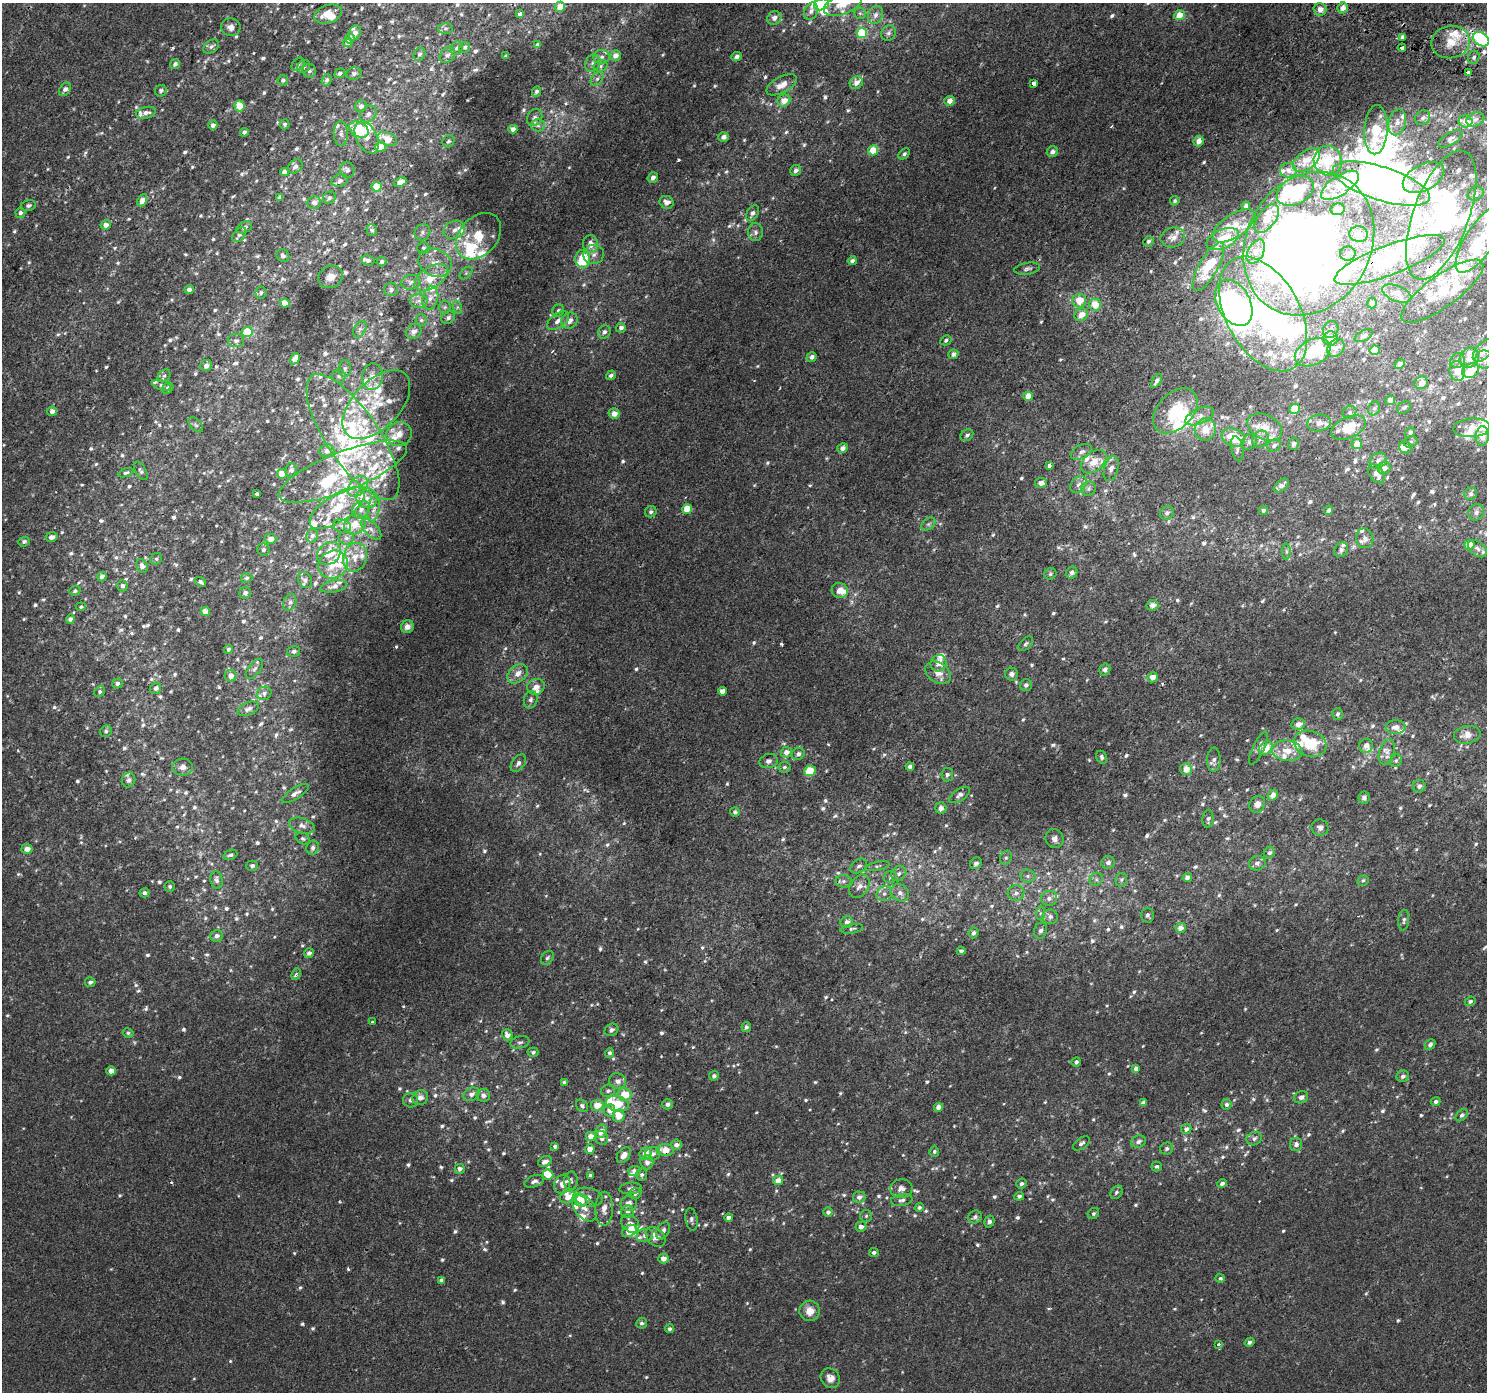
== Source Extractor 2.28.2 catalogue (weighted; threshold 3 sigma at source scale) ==
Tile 10 of 4 x 4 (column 2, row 3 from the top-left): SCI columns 1518-3002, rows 1675-3064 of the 5998 x 6065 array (HDU 1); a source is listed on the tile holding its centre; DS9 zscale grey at full resolution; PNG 1489 x 1394 px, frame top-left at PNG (2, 3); each listed source drawn as its Kron ellipse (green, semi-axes under 4 px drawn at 4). Shown black and unused: <1% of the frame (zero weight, under 2 of 3 exposures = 2% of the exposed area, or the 3 px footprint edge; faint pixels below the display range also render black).
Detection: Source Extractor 2.28.2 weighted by HDU 2 'WHT'; one run over the whole footprint, this tile lists its part. Background 0.00154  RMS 0.0029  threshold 0.0128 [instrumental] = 3 sigma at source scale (4.5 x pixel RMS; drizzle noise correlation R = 1.50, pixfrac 1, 0.0396/0.0396 arcsec/px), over >= 5 px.
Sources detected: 1151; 3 too faint to see at this stretch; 27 inside a brighter object's white glare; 4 cosmic-ray / hot-pixel residue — neither listed nor drawn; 174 inside a brighter listed object's ellipse — not listed separately; of the other 943, all 500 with FLUX_AUTO >= 0.571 (the completeness limit of this list) listed and drawn (443 fainter detections not listed), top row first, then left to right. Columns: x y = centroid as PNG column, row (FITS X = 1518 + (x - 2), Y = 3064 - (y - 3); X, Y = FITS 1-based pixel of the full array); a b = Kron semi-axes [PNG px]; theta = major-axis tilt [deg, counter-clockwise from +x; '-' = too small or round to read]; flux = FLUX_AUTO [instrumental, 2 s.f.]
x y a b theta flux
822 4 7 5 20 7.7
843 4 20 10 22 5.7
560 7 5 5 - 3.5
1343 8 6 5 - 2.2
1320 9 6 6 - 2
811 11 9 6 67 1.2
520 13 4 3 - 4.1
860 13 6 5 - 0.59
328 14 14 9 19 3.5
876 15 9 7 66 1.4
1179 15 5 5 - 3.4
774 18 7 6 - 1.6
231 27 9 9 - 1.7
445 28 7 5 1 0.64
355 33 7 6 - 1.5
862 33 5 5 - 11
888 33 8 7 - 0.89
1402 37 4 4 - 1.5
350 39 5 4 - 2.7
1481 39 9 6 -36 25
1450 42 19 16 11 5.6
348 43 5 4 - 2.2
537 45 4 4 - 0.91
211 47 9 6 37 0.87
465 47 6 5 - 0.57
457 48 7 6 - 0.75
1402 48 4 3 - 4.6
419 54 7 6 - 0.67
447 55 9 6 47 1.1
615 55 5 5 - 2.1
506 56 4 3 - 0.62
602 57 8 7 - 1.1
736 57 5 4 - 1.1
1474 57 7 5 64 0.66
593 63 9 7 65 1.1
175 64 5 5 - 0.87
298 64 7 5 45 0.65
304 66 7 6 - 0.79
601 66 7 5 22 0.69
309 71 7 6 - 0.82
1468 72 4 3 - 0.93
340 73 5 4 - 0.71
354 73 7 6 - 0.9
597 79 8 5 53 0.74
283 80 5 5 - 0.75
327 80 6 5 - 0.73
856 83 7 6 - 2.1
1034 83 4 3 - 23
782 85 17 8 27 3.2
65 89 7 5 52 1.3
161 91 6 5 - 0.81
536 91 5 4 - 0.79
784 101 6 6 - 3
949 101 5 5 - 1.9
239 106 5 5 - 5.6
361 106 6 5 - 1.2
146 113 10 5 11 1.3
368 114 9 7 46 1.3
535 118 9 7 58 1.1
1423 118 8 7 - 0.98
1475 119 9 6 23 0.95
1465 121 7 6 - 2.8
1397 122 13 8 75 2.3
284 124 5 5 - 0.67
213 125 4 4 - 1.2
538 125 6 6 - 0.84
513 129 4 4 - 1.4
359 130 10 7 -33 7.4
1376 130 25 11 86 10
244 132 4 4 - 0.92
341 133 12 7 -89 1.4
724 137 5 5 - 1.4
367 138 17 10 -62 2.5
387 139 10 6 -22 4.5
1450 139 14 6 30 1
448 141 6 5 - 0.81
1199 141 5 5 - 2.4
381 147 5 5 - 5.3
873 150 5 5 - 5.5
1052 152 6 5 - 1.2
904 154 6 4 45 0.73
1306 160 15 9 37 2.8
1328 161 15 14 - 7.1
295 166 8 6 40 1.1
347 170 8 7 - 1.1
796 170 6 5 - 1.2
1288 170 8 7 - 1.2
284 172 4 4 - 1.6
1423 177 22 13 28 5.9
653 178 6 5 - 1
340 181 8 6 17 1.1
400 182 6 4 24 1.9
1381 184 50 17 -18 150
1340 185 22 9 34 5.3
377 187 5 5 - 5.6
1295 191 20 13 28 8.6
1476 193 8 6 25 1
280 197 4 4 - 0.81
329 198 6 5 - 0.8
142 200 6 4 64 2
1175 201 5 4 - 0.61
666 202 7 6 - 1.9
314 203 6 6 - 1.5
28 205 7 5 13 0.71
1246 206 4 3 - 0.96
1337 209 7 6 - 1.2
20 213 5 5 - 0.87
752 213 8 5 61 1.1
1441 215 68 28 70 50
1267 218 16 8 53 3.6
106 225 5 4 - 1.7
1234 226 24 11 34 4.2
244 227 8 5 29 0.85
372 230 6 5 - 0.73
454 230 11 9 25 2
422 232 8 7 - 0.98
756 232 9 7 -86 1.1
1359 234 9 8 - 1.5
239 235 8 5 50 0.88
478 236 26 19 47 9.7
1173 237 12 10 13 2.5
1223 239 17 9 24 4.5
1481 239 39 14 56 12
1148 241 5 5 - 0.81
591 244 9 7 -86 2.4
1309 244 75 62 60 250
423 248 6 5 - 0.75
1256 252 13 7 60 2
594 254 10 9 - 1.7
1348 254 8 7 - 0.95
283 256 7 6 - 0.93
583 259 9 7 -85 9
368 260 7 5 -9 1.2
1390 260 59 15 21 16
852 261 4 4 - 1
382 262 5 4 - 0.72
435 263 17 13 -23 4.3
1208 267 27 9 60 5.8
1027 269 13 6 9 0.94
466 273 7 4 46 0.63
330 277 12 11 - 2.4
431 278 19 10 34 6.9
411 282 9 7 11 1.2
391 289 7 6 - 1
189 290 4 4 - 1.5
1442 291 49 16 36 12
261 293 6 5 - 0.71
1397 293 15 7 -22 1.7
430 298 12 7 77 1.8
419 301 8 7 - 1.4
1079 301 7 7 - 4.3
285 303 4 4 - 3.7
1234 303 25 16 -61 63
1372 303 5 5 - 0.75
1095 305 6 6 - 4.5
445 307 6 6 - 0.63
457 307 7 4 -72 0.6
558 310 6 5 - 0.61
1263 314 62 37 -61 51
1081 315 7 6 - 3.2
448 318 7 6 - 0.87
421 320 6 5 - 0.57
558 321 12 7 36 1.8
569 321 8 7 - 1.7
621 328 5 5 - 1.1
360 329 9 5 60 0.78
1331 329 9 7 61 1
414 331 8 7 - 1.4
247 332 5 5 - 9.4
604 332 7 6 - 1.1
1364 336 10 5 28 0.86
1330 338 7 7 - 1.9
946 340 6 5 - 0.66
236 341 8 6 0 0.99
1336 348 10 7 50 1.5
1375 350 5 4 - 4.5
1484 351 14 7 48 2.7
1313 352 19 12 26 9.5
953 354 5 5 - 1.1
812 357 5 4 - 1.2
1469 358 10 9 - 2.3
295 359 6 4 58 2.2
1484 360 9 9 - 1.5
1457 361 8 7 - 0.91
1400 364 5 4 - 1.6
206 366 6 5 - 1.5
345 369 8 6 83 0.83
1457 371 10 7 -76 3.3
1471 371 9 7 26 4.6
611 375 5 4 - 0.88
164 376 7 5 43 0.74
339 376 7 6 - 0.79
372 376 13 10 83 2.8
1157 381 8 4 58 1.1
1421 383 7 6 - 2.1
161 385 9 5 -18 0.78
168 388 6 5 - 0.88
1028 396 5 4 - 3.3
1390 400 5 5 - 2.3
376 405 42 23 46 15
1374 408 7 5 67 0.78
1404 408 7 5 34 0.75
1295 409 5 5 - 7.1
52 411 5 4 - 1.5
1175 411 26 17 45 14
1350 412 7 6 - 0.77
614 414 5 5 - 2.3
1200 416 15 8 24 2.1
1319 423 12 8 9 1.8
196 425 9 5 -48 0.6
1265 427 18 12 -28 4.4
1349 428 18 10 24 7.5
1472 428 18 9 4 4.2
1205 429 11 10 - 4.4
1410 433 5 4 - 0.89
399 434 13 12 - 3
967 435 7 5 40 0.77
1482 436 9 7 86 2.3
353 437 74 26 -56 31
1233 437 12 8 -21 7.2
1260 439 9 7 49 1.5
1249 442 9 6 48 1.1
1411 442 7 5 23 0.63
1293 444 6 5 - 0.85
1357 444 5 5 - 3.2
1274 445 7 6 - 0.84
842 448 5 5 - 1.5
1405 448 7 6 - 1.4
1237 449 13 6 -78 1.2
327 451 7 6 - 1.7
1081 452 11 6 27 1.1
1378 460 9 7 37 1.3
1094 462 14 9 39 4.2
1049 465 4 3 - 2.2
1384 468 6 6 - 1.4
1111 469 13 7 74 1.2
291 470 7 5 80 1.2
141 471 10 5 -60 0.7
343 472 68 19 21 22
126 473 8 4 19 0.59
282 474 5 4 - 3.6
1376 474 11 7 -52 2.3
1041 483 6 5 - 1.8
1079 484 9 7 45 1.3
1282 485 8 5 42 1.5
358 486 12 8 50 2.5
1089 489 7 6 - 0.86
257 494 4 3 - 0.76
1471 494 6 6 - 0.77
367 498 11 10 - 2.8
337 508 32 13 33 9.2
374 509 14 6 79 1.9
687 509 5 5 - 6.4
361 510 10 8 37 2
1263 510 5 4 - 0.72
1329 510 5 4 - 0.89
651 512 6 5 - 0.8
1476 512 8 7 - 1
1167 513 7 6 - 1.1
355 524 11 9 35 4.6
928 524 8 5 36 0.71
342 526 9 6 -17 1.3
371 529 13 6 -46 1.5
312 536 7 5 62 0.89
52 537 6 5 - 1.4
346 538 8 6 -1 0.96
1365 538 10 8 -76 1.4
271 539 6 5 - 2.2
24 542 6 4 23 0.73
1469 545 5 4 - 4.8
1477 549 11 7 -41 1.3
263 550 6 6 - 0.77
1341 550 8 6 47 0.96
1286 551 8 4 -90 0.62
329 553 13 10 43 4.8
355 557 14 12 69 3.3
156 559 6 5 - 0.59
333 564 15 13 33 4.7
142 566 7 5 -62 1.1
1072 573 6 5 - 1.2
1050 574 6 5 - 0.57
102 577 5 4 - 1.1
247 578 6 5 - 0.65
305 580 8 7 - 0.85
201 582 6 4 -36 0.7
122 586 6 5 - 0.89
334 586 13 6 13 1.4
75 591 5 4 - 0.6
840 591 8 7 - 2.9
245 593 6 5 - 1
290 602 8 6 69 0.96
1153 605 6 5 - 1.6
81 607 5 4 - 0.57
205 612 5 4 - 2.5
70 619 4 4 - 0.86
407 627 6 6 - 1.5
1026 644 9 5 44 0.65
228 649 4 4 - 0.71
294 651 7 5 12 0.87
938 663 8 8 - 2.8
255 669 11 6 55 0.9
1105 669 6 5 - 1.1
938 673 14 10 -33 2.7
518 674 11 8 42 2.5
1012 674 6 6 - 1.3
231 676 6 6 - 1.5
1153 677 5 4 - 2.4
117 683 5 5 - 0.73
1026 685 6 6 - 0.95
536 687 9 8 - 2.3
156 688 6 5 - 0.8
722 691 4 4 - 4.8
100 692 6 5 - 0.59
264 693 7 6 - 0.92
531 700 9 6 76 1.1
248 709 11 6 23 1
1338 714 6 5 - 0.91
1298 724 7 5 13 1.8
1396 727 10 7 1 2
106 731 6 5 - 0.64
1467 735 13 8 10 2.9
1310 744 17 13 -17 11
1366 746 7 6 - 1.8
1258 748 18 5 64 1.4
1266 748 8 6 44 4.6
1287 751 15 10 -6 3.9
786 752 6 5 - 1.6
1387 752 13 7 74 1.8
798 754 6 6 - 0.94
1102 757 7 5 -62 0.75
1214 760 12 6 89 1.4
769 761 9 7 14 1.2
1396 761 7 5 45 0.61
518 763 10 6 53 1
910 766 4 4 - 1.3
183 767 10 8 -1 1.7
784 767 6 5 - 0.61
1186 769 6 6 - 3.4
810 771 6 5 - 7.3
947 775 7 6 - 0.69
129 780 7 6 - 0.93
1419 786 6 6 - 1.2
295 793 15 5 33 1.3
960 795 12 6 34 1.1
1273 795 6 5 - 1.9
1364 798 6 5 - 0.9
1257 804 9 7 57 2
941 808 6 5 - 1.4
735 812 5 5 - 0.74
1208 819 9 5 86 0.81
302 826 13 7 -17 1.5
1320 828 9 8 - 1.2
303 838 7 5 -31 0.62
1054 839 10 9 - 1.5
313 848 7 6 - 0.98
27 849 5 5 - 1.9
1269 853 6 5 - 0.73
230 855 7 5 21 0.61
1006 858 7 5 67 0.71
976 863 6 5 - 0.81
1108 863 6 6 - 1.2
1257 863 8 7 - 1.1
252 866 6 5 - 0.77
859 866 9 6 35 0.95
877 866 12 4 11 0.61
899 873 8 7 - 1
1028 876 7 6 - 0.93
890 877 7 5 33 0.67
1187 877 5 4 - 1.5
1096 879 7 6 - 0.8
217 880 9 6 -79 0.92
1121 880 7 6 - 0.64
1363 880 6 5 - 0.59
843 881 8 6 3 0.9
170 886 5 5 - 0.66
859 886 13 9 57 2.1
145 893 5 4 - 0.96
900 893 10 8 -36 1.6
1016 893 8 8 - 1.4
884 894 8 7 - 1.1
1049 898 8 7 - 1.4
1040 913 7 4 88 0.58
1147 915 7 6 - 0.72
1050 917 7 7 - 1.3
1404 920 10 5 83 0.8
847 922 6 6 - 1.7
1181 928 5 5 - 1.8
852 929 11 4 9 0.71
1041 931 8 6 75 1
973 933 5 5 - 0.91
217 936 6 6 - 1.3
961 951 4 4 - 0.65
309 953 5 5 - 0.85
547 958 7 5 54 0.67
296 974 6 4 70 1.2
90 982 5 4 - 0.77
1470 1001 5 4 - 0.65
373 1022 3 3 - 0.65
746 1027 5 4 - 0.81
611 1030 7 6 - 0.79
128 1033 5 4 - 0.58
507 1035 6 5 - 1.9
520 1042 9 6 14 0.73
1430 1044 6 5 - 0.82
533 1052 5 4 - 0.62
610 1053 5 4 - 0.7
1076 1062 5 4 - 0.79
1136 1069 4 4 - 1.2
111 1071 4 4 - 2.7
714 1076 5 4 - 0.87
1403 1076 6 6 - 1
618 1081 8 7 - 1.6
564 1082 4 4 - 0.59
608 1091 7 6 - 0.82
471 1094 8 6 27 1.3
624 1094 7 6 - 5.2
483 1095 7 6 - 1.2
1301 1097 7 5 25 1.3
420 1098 8 7 - 1.7
411 1100 8 7 - 1
1436 1101 5 4 - 0.84
1143 1103 4 4 - 1.3
617 1104 11 7 -14 8.1
667 1104 5 5 - 1.1
1226 1104 5 5 - 0.95
597 1105 6 5 - 3.6
582 1106 7 5 -45 0.7
939 1107 4 4 - 2.4
609 1110 6 6 - 1.7
1462 1115 7 5 43 0.68
618 1116 6 6 - 3
1186 1129 5 5 - 1.3
601 1131 7 5 56 2.1
591 1136 5 4 - 2.5
602 1138 7 6 - 1.2
1254 1139 8 6 25 1
1138 1142 8 6 18 1
1081 1143 9 5 36 0.78
1296 1144 6 6 - 1
676 1145 5 5 - 1.4
555 1146 4 3 - 0.85
1167 1148 6 6 - 0.83
590 1149 5 4 - 2.1
665 1150 8 5 -2 4.5
934 1152 5 5 - 0.68
645 1153 6 6 - 2.7
653 1154 7 6 - 1.3
624 1155 9 5 53 2.3
545 1162 7 5 26 1.4
647 1162 7 6 - 1.3
1157 1166 5 5 - 0.64
460 1169 5 5 - 0.93
634 1171 6 5 - 1.7
548 1175 5 5 - 3
590 1175 4 3 - 0.75
642 1175 6 5 - 0.76
778 1180 5 4 - 2.7
534 1181 10 5 20 1.1
571 1181 9 6 87 0.91
562 1184 10 7 62 1.8
1022 1184 5 5 - 0.7
1222 1184 5 4 - 0.96
631 1188 11 6 5 1.3
901 1188 11 9 3 1.6
1116 1192 7 5 56 0.68
635 1193 6 5 - 0.81
1019 1196 5 4 - 0.81
568 1197 8 6 15 2.5
588 1197 15 9 -12 2.2
859 1197 6 5 - 1.3
902 1200 11 6 9 0.96
581 1201 7 5 -24 3.2
629 1203 8 7 - 1.5
919 1207 5 4 - 0.6
584 1208 16 9 -52 2.5
604 1209 17 9 90 2.3
627 1212 6 6 - 0.86
828 1212 5 5 - 0.88
1093 1214 6 5 - 0.62
866 1216 6 6 - 0.6
729 1217 4 4 - 1.1
975 1217 7 6 - 0.96
691 1219 11 6 -81 0.97
989 1221 6 5 - 0.84
630 1224 10 7 -45 1.8
861 1227 5 5 - 1.5
629 1231 8 5 31 3.7
663 1231 9 6 61 1.3
645 1235 8 6 14 1.1
656 1237 11 8 -45 2.5
874 1252 5 4 - 0.73
663 1259 5 5 - 2.1
1220 1278 4 3 - 0.7
441 1280 4 4 - 0.95
810 1311 10 10 - 3.3
642 1323 5 5 - 0.73
669 1329 4 4 - 0.7
1249 1342 5 4 - 0.85
1219 1344 3 3 - 0.8
830 1378 10 9 - 2.3
Overlapping masked pixels (flux is a lower limit): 6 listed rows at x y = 1402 48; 1309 244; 1390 260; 1421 383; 665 1150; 584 1208
Isophote crosses this tile's border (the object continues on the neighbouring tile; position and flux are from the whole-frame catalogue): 5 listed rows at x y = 822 4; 843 4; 1481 39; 1481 239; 1484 351